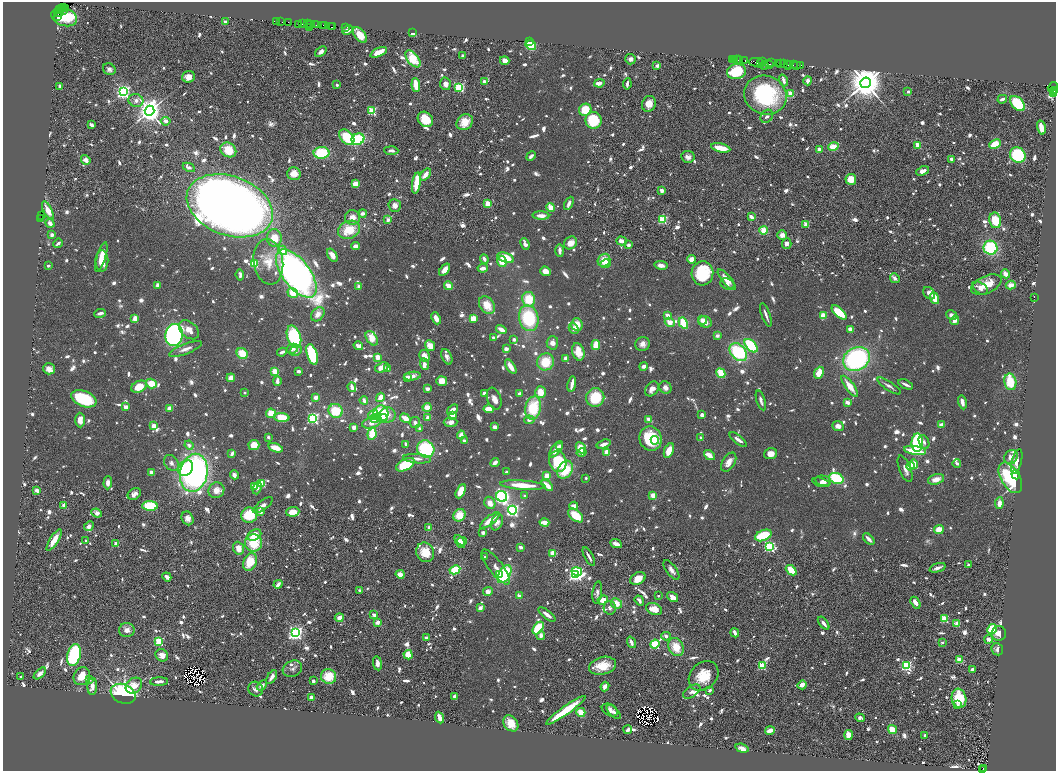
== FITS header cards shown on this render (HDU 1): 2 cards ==
NAXIS1  =                 2107
NAXIS2  =                 1538

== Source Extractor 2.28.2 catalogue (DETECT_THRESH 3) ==
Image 2107 x 1538 px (HDU 1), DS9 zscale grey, zoomed out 1/2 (1 PNG px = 2 x 2 image px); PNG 1058 x 773 px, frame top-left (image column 2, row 1538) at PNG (3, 2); each listed source drawn as its Kron ellipse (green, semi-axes under 4 px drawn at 4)
Background 0.898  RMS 0.032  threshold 0.0969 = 3 sigma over >= 5 px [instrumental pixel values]
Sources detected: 1932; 108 cannot appear on this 1/2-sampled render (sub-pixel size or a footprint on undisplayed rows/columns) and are neither listed nor drawn; of the other 1824, the 500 brightest by FLUX_AUTO listed and drawn (1324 fainter detections omitted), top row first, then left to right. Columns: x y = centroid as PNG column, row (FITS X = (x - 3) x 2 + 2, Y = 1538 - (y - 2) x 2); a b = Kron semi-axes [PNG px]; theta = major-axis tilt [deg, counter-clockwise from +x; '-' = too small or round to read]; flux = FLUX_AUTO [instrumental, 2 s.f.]
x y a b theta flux
63 7 3 2 - 76
61 8 2 1 - 42
59 9 2 1 - 43
66 9 3 2 - 110
63 11 2 1 - 34
59 12 3 2 - 150
58 13 2 1 - 60
58 16 3 1 - 50
64 17 13 9 -19 550
276 21 2 1 - 73
225 22 2 2 - 99
280 22 4 2 - 110
288 22 2 1 - 32
302 23 4 2 - 120
299 24 4 2 - 160
307 24 3 1 - 190
311 25 4 1 - 56
315 25 4 2 - 160
325 25 2 1 - 52
323 26 3 1 - 90
331 26 3 1 - 100
333 26 4 1 - 76
309 27 2 1 - 55
345 27 2 1 - 66
347 30 6 3 29 42
413 33 2 2 - 170
360 35 9 5 -49 140
530 42 2 1 - 53
531 45 5 4 - 270
321 52 6 4 38 41
379 52 9 4 24 110
463 56 3 3 - 35
413 59 10 5 -51 250
630 59 5 5 - 30
732 59 2 1 - 51
734 60 3 1 - 37
736 60 2 1 - 56
738 60 3 1 - 95
505 61 5 4 - 47
744 61 3 2 - 68
756 62 7 3 0 390
763 62 4 1 - 190
761 63 3 1 - 31
771 63 4 1 - 130
780 63 2 2 - 99
769 64 3 1 - 140
779 64 3 2 - 80
783 64 2 1 - 42
787 64 3 1 - 150
764 65 3 2 - 120
789 65 2 2 - 150
793 65 2 1 - 89
796 65 3 2 - 31
801 65 2 1 - 62
657 66 4 3 - 31
109 69 6 5 - 32
737 72 9 7 9 370
189 77 6 5 - 69
783 80 6 3 -72 46
484 81 2 2 - 120
808 81 4 4 - 38
599 83 5 3 - 67
865 83 5 5 - 27000
445 84 6 5 - 46
627 84 5 2 - 31
337 85 2 2 - 39
416 85 7 3 -86 200
60 86 2 2 - 110
459 87 4 3 - 870
1053 87 5 2 - 150
1055 90 3 2 - 240
908 91 2 2 - 59
123 92 4 4 - 3000
1053 92 3 1 - 140
1054 93 3 1 - 58
791 94 3 3 - 270
765 95 21 19 -22 870
1002 99 5 2 - 30
136 100 7 6 - 40
1017 103 9 5 -45 460
649 104 8 7 - 84
585 110 6 6 - 200
149 111 5 5 - 11000
372 111 3 3 - 560
767 116 7 5 57 33
425 119 8 7 - 180
594 120 8 8 - 360
166 121 5 4 - 33
465 122 9 7 44 100
91 125 4 2 - 30
1041 128 7 3 -76 150
347 137 9 6 -46 360
358 139 6 5 - 630
995 144 6 4 24 220
918 145 3 3 - 220
833 147 5 3 - 200
721 148 10 3 -12 160
819 149 3 3 - 52
228 150 8 7 - 160
391 151 7 3 -3 34
322 153 8 6 0 390
1018 155 8 7 - 690
531 156 5 3 - 31
688 157 6 6 - 38
952 159 4 3 - 34
86 160 5 4 - 63
189 167 6 4 -27 33
922 171 6 4 23 52
294 173 7 6 - 100
425 175 7 3 51 77
851 179 5 5 - 140
416 183 10 4 82 220
355 184 4 3 - 110
662 190 3 3 - 39
488 203 3 2 - 240
569 203 7 3 64 40
395 205 6 6 - 56
230 206 44 29 -20 12000
551 207 4 4 - 110
48 210 10 3 -63 100
362 214 4 3 - 37
42 216 2 1 - 35
541 216 8 4 -3 66
353 217 7 7 - 79
751 217 4 3 - 54
41 219 2 1 - 59
388 220 2 2 - 100
663 220 3 3 - 610
995 220 8 6 -80 220
50 223 5 3 - 56
806 224 2 2 - 170
349 230 11 8 22 220
764 230 4 4 - 180
52 235 4 3 - 50
782 235 5 4 - 62
274 238 9 7 -84 140
622 241 5 3 - 63
58 243 5 3 - 33
570 243 7 6 - 73
787 243 5 4 - 46
525 244 6 3 -68 43
628 245 3 3 - 36
355 246 4 4 - 36
991 248 7 7 - 670
283 250 5 4 - 120
560 250 6 3 -88 37
332 255 7 4 -57 48
101 257 16 4 73 140
506 258 9 4 -20 220
484 259 5 3 - 31
691 259 4 4 - 73
604 260 7 6 - 150
102 261 11 6 90 130
502 261 6 4 -69 120
268 262 23 14 -81 170
254 264 4 3 - 270
606 264 5 4 - 42
661 265 6 4 -8 46
48 266 2 2 - 53
483 268 5 3 - 55
445 270 7 4 52 77
546 271 5 4 - 71
296 273 28 13 -53 4400
702 273 12 11 - 480
1005 274 4 3 - 75
240 275 5 3 - 30
895 278 5 3 - 30
727 279 13 4 -49 88
727 284 7 5 -25 30
157 285 3 3 - 50
986 285 16 8 25 190
1011 285 5 4 - 70
359 286 3 3 - 51
449 286 5 3 - 100
980 288 9 5 -36 59
293 293 5 4 - 130
929 293 7 5 -50 36
1034 297 2 2 - 170
934 298 6 3 -70 200
529 299 7 6 - 220
487 305 9 7 -55 140
839 312 9 4 -42 280
100 313 6 2 10 32
318 314 8 5 51 69
667 315 3 3 - 62
766 315 12 2 -70 35
951 315 6 4 -36 47
823 316 4 3 - 120
135 318 4 3 - 77
436 318 6 3 -66 68
473 318 4 3 - 130
529 318 13 9 -77 540
702 320 5 3 - 43
955 320 5 3 - 66
670 322 5 4 - 86
705 322 7 5 -25 79
683 323 6 4 -60 240
577 325 6 5 - 120
574 328 5 4 - 38
501 329 5 3 - 72
850 329 4 4 - 59
189 330 11 7 -41 78
174 335 11 8 80 2600
717 336 2 2 - 81
294 337 11 6 -73 630
372 338 8 5 -55 120
494 338 3 2 - 37
514 339 3 3 - 32
552 343 7 5 88 51
642 344 7 7 - 47
596 345 5 4 - 130
358 346 5 4 - 75
430 346 6 4 -50 100
751 346 8 4 -47 570
185 349 17 5 21 58
292 349 6 4 27 37
506 349 3 3 - 53
296 350 6 5 - 34
282 352 5 3 - 30
578 352 9 6 -74 130
738 352 10 7 -47 660
242 354 6 5 - 190
312 354 11 5 -73 520
424 356 6 5 - 88
378 357 4 4 - 87
447 357 8 5 -65 35
566 358 4 3 - 44
856 359 14 11 29 1300
545 362 9 8 - 220
425 364 6 4 -69 40
643 366 4 4 - 37
382 367 7 4 21 84
511 367 8 3 -57 86
49 369 6 5 - 47
387 369 3 3 - 50
299 371 3 2 - 35
275 372 4 4 - 120
721 373 5 4 - 270
819 373 6 4 68 140
412 376 8 4 7 63
407 377 3 3 - 43
231 378 4 3 - 66
277 381 5 3 - 64
442 381 5 5 - 98
1010 382 8 6 -80 210
151 383 5 4 - 140
572 384 8 2 78 73
906 384 8 2 -25 34
850 386 12 4 -54 120
889 386 14 3 -33 32
139 387 8 5 25 180
352 387 5 3 - 65
665 387 6 5 - 47
427 389 3 3 - 38
652 389 8 6 51 61
540 392 6 5 - 140
245 393 2 2 - 42
485 394 4 3 - 63
519 394 4 3 - 30
316 397 3 3 - 69
380 397 5 3 - 97
595 398 9 9 - 280
84 399 13 7 -21 530
494 399 11 7 -69 52
364 400 4 3 - 39
761 400 10 3 -73 38
848 402 4 3 - 57
962 402 7 3 -78 46
126 407 3 2 - 140
427 407 4 4 - 94
170 408 4 3 - 56
533 408 12 8 78 370
489 409 5 3 - 120
453 410 6 3 37 49
336 411 7 6 - 260
271 413 5 5 - 140
381 413 8 7 - 350
373 415 5 4 - 99
388 415 8 7 - 59
452 415 4 3 - 68
702 415 3 3 - 47
282 417 8 4 -3 190
428 417 4 3 - 51
313 418 4 3 - 1700
375 418 4 4 - 88
383 418 4 4 - 81
405 418 6 4 -34 84
80 420 7 4 -88 81
529 420 5 3 - 42
649 420 4 2 - 82
372 422 10 5 17 74
415 422 5 5 - 30
451 422 7 4 4 58
941 425 3 3 - 64
154 426 2 2 - 150
838 426 6 5 - 56
354 427 3 3 - 37
495 427 4 3 - 37
419 429 3 3 - 33
372 434 6 4 82 140
461 435 4 3 - 92
268 437 2 2 - 52
701 438 2 2 - 86
651 439 12 11 - 420
738 439 10 4 -38 44
655 440 4 3 - 190
464 441 3 3 - 43
924 442 7 5 -67 33
917 443 9 5 89 910
406 444 4 2 - 29
604 444 7 3 18 42
189 445 5 4 - 36
254 445 5 5 - 150
560 446 4 3 - 48
276 448 8 4 -18 100
581 448 6 4 -62 140
426 449 9 8 - 620
556 449 9 4 54 84
915 450 11 4 -8 350
669 451 8 4 69 120
582 452 5 4 - 42
607 452 4 3 - 81
232 454 4 3 - 46
771 454 6 5 - 69
709 455 6 4 -37 94
1011 457 7 6 - 62
417 459 14 4 -5 48
1017 461 12 5 75 94
558 462 10 8 -74 400
729 462 10 6 59 79
171 463 9 6 -55 34
495 463 5 3 - 58
957 463 4 3 - 35
914 464 5 4 - 170
405 465 10 5 27 420
910 466 4 3 - 180
186 468 8 6 48 510
905 469 14 5 -69 46
565 470 9 7 59 280
506 472 3 2 - 35
151 473 3 3 - 58
194 473 19 13 78 3000
1016 474 5 2 - 43
234 475 4 4 - 32
547 476 4 3 - 110
586 478 2 2 - 36
836 478 7 5 -23 500
1010 478 17 9 -59 770
936 479 8 5 15 80
823 481 8 5 -12 38
821 482 8 4 -15 30
108 483 6 4 88 51
261 483 3 3 - 310
523 485 23 4 -4 230
547 485 7 3 -44 120
254 486 3 2 - 62
257 488 6 3 72 64
37 490 3 3 - 52
216 490 8 7 - 56
461 491 8 4 64 130
134 494 7 5 32 41
653 495 4 4 - 74
502 496 5 5 - 1700
524 496 2 2 - 44
490 503 6 5 - 77
999 503 6 3 83 99
64 505 2 2 - 140
263 505 12 4 36 42
150 506 8 5 -2 420
574 506 4 4 - 81
512 510 4 4 - 2400
261 512 3 3 - 63
293 512 6 5 - 120
97 513 5 4 - 38
249 515 8 7 - 240
459 515 6 5 - 180
576 515 9 5 -39 200
187 518 7 5 -65 55
490 520 12 3 37 110
497 522 8 5 65 43
544 523 5 3 - 58
89 526 5 4 - 36
429 528 4 3 - 45
939 530 5 4 - 130
483 532 3 3 - 40
254 535 7 5 29 130
763 535 9 5 22 370
869 539 7 3 -45 44
54 540 12 4 59 120
86 541 2 2 - 32
460 541 7 3 -60 100
462 541 5 3 - 65
116 543 2 2 - 85
253 543 8 8 - 270
616 544 6 3 -24 53
521 547 3 2 - 46
769 547 4 3 - 1200
238 548 6 5 - 85
425 552 10 9 - 160
553 553 4 3 - 110
589 556 10 2 -62 32
485 557 2 2 - 34
250 562 9 6 69 220
968 565 2 2 - 49
496 567 21 7 -52 64
937 568 8 3 19 39
455 570 5 4 - 250
671 570 11 5 -54 46
791 570 6 3 -41 250
577 571 5 3 - 660
400 574 4 4 - 63
504 574 10 5 60 630
576 574 4 3 - 3200
500 575 3 3 - 110
167 577 5 3 - 34
638 578 8 6 30 88
278 584 5 3 - 51
360 591 3 2 - 33
488 592 5 4 - 57
597 592 11 4 82 31
519 596 3 3 - 44
658 596 2 2 - 32
673 597 6 3 -36 54
603 600 5 4 - 83
639 601 5 3 - 43
616 603 6 5 - 110
915 603 6 3 -56 73
480 608 3 3 - 50
610 608 6 6 - 30
654 609 8 5 -25 120
547 614 10 3 -38 50
374 615 3 3 - 43
339 618 4 4 - 55
944 619 3 3 - 450
377 622 3 3 - 53
823 623 7 3 -51 39
957 623 2 2 - 110
538 628 7 4 52 400
992 629 5 4 - 460
127 630 8 7 - 60
295 633 4 4 - 3500
735 633 4 3 - 33
999 633 7 7 - 60
541 635 5 3 - 40
666 636 5 4 - 35
426 637 3 2 - 34
989 639 4 3 - 60
159 641 3 3 - 600
631 642 6 3 -70 40
942 642 2 2 - 47
655 644 4 3 - 760
676 647 9 7 -62 170
997 649 6 5 - 30
74 655 11 6 75 1000
162 655 6 5 - 62
408 655 5 4 - 140
959 660 3 2 - 250
377 663 7 4 -81 44
603 666 14 8 15 150
762 666 3 3 - 470
906 666 3 3 - 1000
292 669 10 8 26 34
972 669 3 3 - 55
40 673 7 4 42 39
82 676 9 8 - 140
329 676 7 7 - 220
704 676 16 13 45 230
21 677 2 2 - 56
272 677 8 3 57 43
90 680 2 2 - 61
313 681 3 3 - 29
159 682 9 3 2 35
262 685 6 3 42 36
802 685 5 4 - 44
92 686 8 5 87 45
134 686 9 7 42 120
605 686 5 3 - 60
256 689 8 7 - 39
710 690 3 2 - 30
692 692 10 5 33 35
123 694 13 9 -21 1500
454 696 3 2 - 35
311 698 3 3 - 45
959 698 9 7 -80 300
958 704 2 2 - 36
566 710 24 4 36 370
610 710 8 5 -27 33
581 712 5 3 - 160
614 712 9 4 -45 37
440 717 6 4 -67 69
860 718 5 4 - 32
511 723 9 6 -51 120
628 730 4 3 - 39
770 730 5 3 - 81
892 730 5 3 - 140
848 735 5 4 - 90
925 735 2 2 - 66
742 748 7 3 -16 60
984 768 3 1 - 50
982 769 3 1 - 110
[1324 fainter detections neither listed nor drawn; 108 sub-pixel or undisplayed-footprint detections neither listed nor drawn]